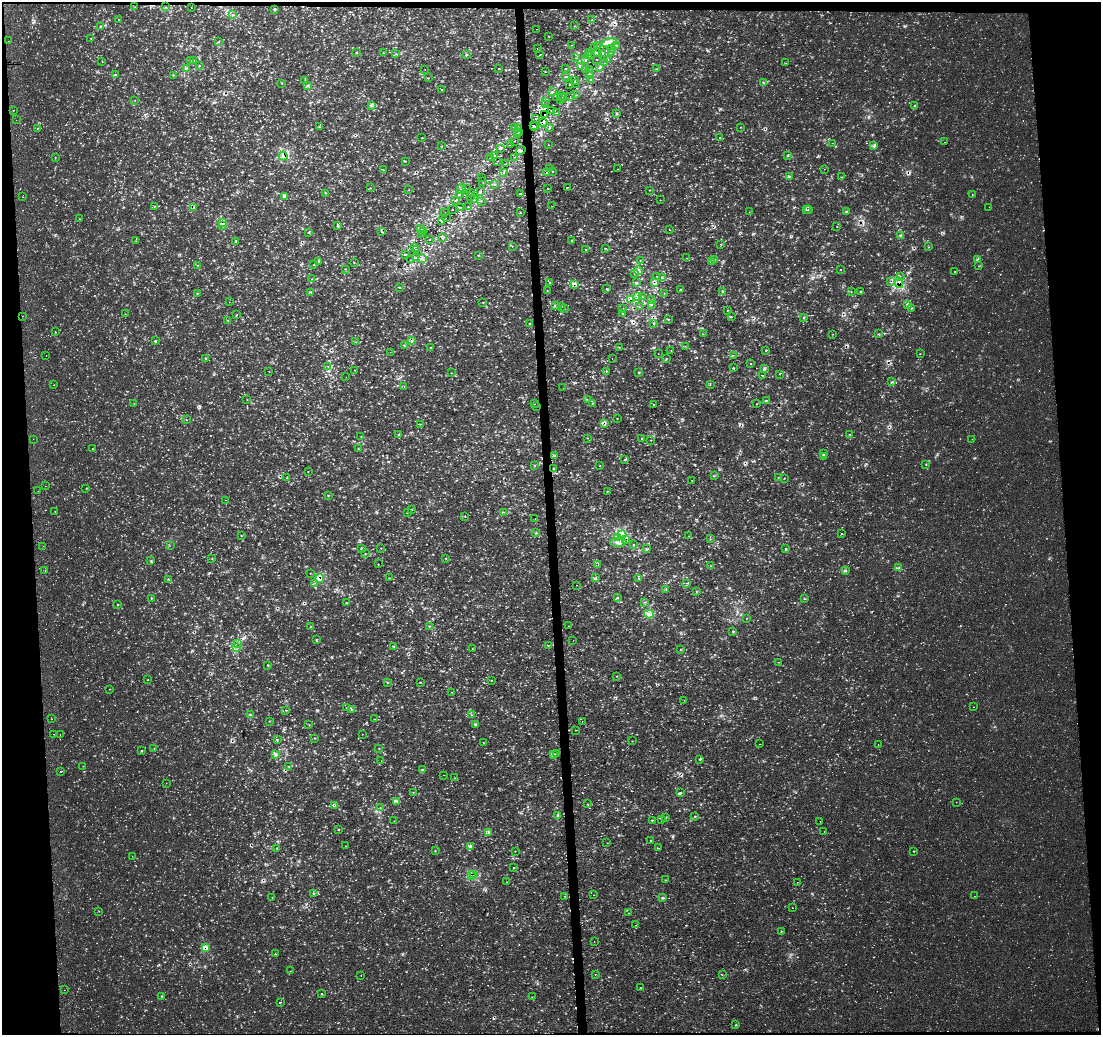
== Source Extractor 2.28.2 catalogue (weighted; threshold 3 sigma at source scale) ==
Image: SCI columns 1-4395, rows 1-4132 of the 4459 x 4133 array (HDU 1 of 3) = the unmasked area's bounding box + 8 px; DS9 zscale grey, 4 x 4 block average (1 PNG px = mean of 4 x 4 image px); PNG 1103 x 1037 px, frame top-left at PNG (2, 2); each listed source drawn as its Kron ellipse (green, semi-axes under 4 px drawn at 4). Shown black and unused: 8% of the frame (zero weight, under 2 of 3 exposures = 3% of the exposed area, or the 3 px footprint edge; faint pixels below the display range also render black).
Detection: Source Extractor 2.28.2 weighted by HDU 2 'WHT'. Background 0.00663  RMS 0.0043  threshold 0.0195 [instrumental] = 3 sigma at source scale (4.5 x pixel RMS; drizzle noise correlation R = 1.50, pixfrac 1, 0.0396/0.0396 arcsec/px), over >= 5 px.
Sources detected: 1232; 25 too faint to see at this stretch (4 x 4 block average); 60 cosmic-ray / hot-pixel residue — neither listed nor drawn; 19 coinciding with a brighter row at this scale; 12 inside a brighter listed object's ellipse — not listed separately; of the other 1116, all 500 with FLUX_AUTO >= 0.985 (the completeness limit of this list) listed and drawn (616 fainter detections not listed), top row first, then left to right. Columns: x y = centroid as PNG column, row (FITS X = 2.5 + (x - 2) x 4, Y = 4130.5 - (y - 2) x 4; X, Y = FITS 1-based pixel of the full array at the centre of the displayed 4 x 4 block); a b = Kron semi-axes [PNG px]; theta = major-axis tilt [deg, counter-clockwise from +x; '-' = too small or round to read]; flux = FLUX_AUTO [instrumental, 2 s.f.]
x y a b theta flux
135 7 2 2 - 1.1
166 7 2 2 - 1.7
191 8 2 2 - 1.1
275 9 2 2 - 7.8
233 15 2 2 - 2.2
119 20 2 2 - 1.1
592 20 2 2 - 4.7
100 26 2 2 - 4.3
574 26 2 2 - 1.6
536 29 2 2 - 1.2
549 36 2 2 - 1.6
91 39 2 2 - 1.5
9 41 2 2 - 1.1
218 42 2 2 - 1.3
609 43 8 4 14 14
571 45 2 2 - 1.2
597 46 2 2 - 1.2
616 46 2 2 - 0.99
595 47 2 2 - 1.3
537 49 2 2 - 2.9
612 49 2 2 - 1.2
590 52 2 2 - 1.3
597 52 2 2 - 0.99
611 52 3 2 - 2.3
356 53 2 2 - 8.4
384 53 2 2 - 1.5
602 53 2 2 - 16
395 54 2 2 - 1.2
466 54 2 2 - 15
540 55 2 2 - 1.5
589 55 2 2 - 1.6
576 58 2 2 - 1
586 59 3 2 - 1.7
194 60 2 2 - 1.1
597 60 3 2 - 0.99
607 60 3 2 - 3.1
102 61 2 2 - 1
191 61 2 2 - 0.99
605 62 2 2 - 1.4
786 63 2 2 - 1.5
199 66 2 2 - 3.5
580 66 3 2 - 3.4
186 68 2 2 - 22
566 68 2 2 - 1.1
599 68 4 2 - 3
425 69 2 2 - 1.1
498 69 2 2 - 1.4
585 69 2 2 - 2.4
656 69 2 2 - 2.6
589 70 2 2 - 1.1
545 72 2 2 - 1.5
115 75 2 2 - 1.1
173 75 2 2 - 2.3
589 75 3 2 - 2.3
565 76 2 2 - 1
429 78 2 2 - 1
575 80 2 2 - 1.3
591 80 3 2 - 1.1
304 81 2 2 - 1.3
282 83 2 2 - 1.5
575 83 2 2 - 2.5
763 83 2 2 - 2.1
569 84 2 2 - 2.9
308 85 2 2 - 4.6
442 89 2 2 - 1.3
552 92 4 2 - 3
561 95 2 2 - 1.1
575 95 2 2 - 1.1
562 97 2 2 - 2
571 97 3 2 - 2.3
557 98 2 2 - 1.3
560 99 2 2 - 2.3
135 100 2 2 - 1.1
546 101 2 2 - 1.5
545 105 2 2 - 1.9
371 106 3 2 - 2.1
915 106 2 2 - 5
13 110 2 2 - 1.9
551 110 2 2 - 1.1
556 113 3 2 - 2.3
616 113 2 2 - 6.8
545 115 2 2 - 14
536 119 2 2 - 4.5
16 120 2 2 - 1.2
543 123 2 2 - 1.7
533 125 2 2 - 64
319 127 2 2 - 1.7
515 127 2 2 - 1.5
535 127 2 2 - 1.7
550 127 3 2 - 2.2
740 127 2 2 - 1.8
38 128 2 2 - 1.4
518 129 3 2 - 1.8
519 132 2 2 - 1.1
518 134 2 2 - 1.5
422 137 2 2 - 1
720 138 2 2 - 6.6
514 141 2 2 - 1
944 142 2 2 - 1.9
832 143 2 2 - 1
510 145 2 2 - 1
548 145 2 2 - 3.8
441 146 2 2 - 1.6
874 146 2 2 - 6.8
501 149 2 2 - 1.3
521 150 5 3 - 6.5
788 155 2 2 - 4.2
283 156 4 3 - 5.4
495 156 2 2 - 2.5
55 157 2 2 - 1.2
515 157 2 2 - 1.1
490 158 3 2 - 1.8
405 161 2 2 - 1.6
498 161 2 2 - 1.1
506 164 2 2 - 1.4
549 168 2 2 - 2.1
618 169 2 2 - 1.9
824 169 2 2 - 1.4
383 170 2 2 - 0.99
552 171 2 2 - 1.1
504 172 2 2 - 1.1
547 172 2 2 - 3.4
789 176 3 2 - 1.8
482 177 2 2 - 2.3
842 177 2 2 - 1.4
483 181 2 2 - 1
495 184 3 2 - 1.5
567 187 2 2 - 1.2
370 188 2 2 - 1.5
461 189 5 3 - 6
466 189 3 2 - 2.4
548 189 2 2 - 3.7
409 190 2 2 - 1.5
650 190 2 2 - 1.3
480 191 3 2 - 2.3
470 192 2 2 - 4.8
325 193 2 2 - 1.2
520 194 2 2 - 2.2
460 195 2 2 - 2.2
972 195 2 2 - 1.3
285 196 2 2 - 12
470 196 2 2 - 1.8
23 197 2 2 - 1
456 200 3 2 - 2.4
474 200 3 2 - 2.4
660 200 2 2 - 1.2
481 201 2 2 - 1.1
154 206 2 2 - 1.9
551 206 2 2 - 2.7
193 207 3 2 - 2.4
461 207 2 2 - 1.5
468 207 2 2 - 1.1
989 207 2 2 - 1.8
806 209 2 2 - 1.3
808 209 2 2 - 1.3
452 210 2 2 - 22
847 211 3 2 - 2.5
749 212 2 2 - 1.1
445 213 2 2 - 1.6
520 213 2 2 - 1.3
446 218 2 2 - 1.2
79 219 2 2 - 1.3
442 221 2 2 - 4.1
223 223 2 2 - 120
222 226 2 2 - 1.6
338 226 3 2 - 3.1
837 227 2 2 - 1
421 228 3 2 - 2.2
669 230 2 2 - 1.3
309 232 2 2 - 3.8
381 232 3 2 - 1.5
424 232 3 2 - 3
422 234 2 2 - 1.8
901 236 3 2 - 7.3
442 238 2 2 - 1.1
429 240 2 2 - 1.3
572 240 2 2 - 4.7
136 241 2 2 - 1.4
236 241 2 2 - 3.3
721 244 2 2 - 1.9
512 246 2 2 - 1.2
928 247 2 2 - 2.1
414 248 2 2 - 1.3
605 248 2 2 - 1.3
417 249 2 2 - 1.1
586 249 2 2 - 1.8
406 254 2 2 - 2.1
478 255 2 2 - 2.2
416 257 3 2 - 3.1
687 258 2 2 - 1.2
422 259 2 2 - 1.6
978 259 2 2 - 2.8
411 260 3 2 - 2.3
714 260 2 2 - 1.2
319 261 2 2 - 1.6
640 261 2 2 - 1.6
711 261 2 2 - 5.3
354 262 2 2 - 1.5
197 265 2 2 - 1.3
314 265 2 2 - 2.4
979 266 2 2 - 3
345 269 2 2 - 1.1
840 270 2 2 - 1.1
638 271 5 2 - 5.7
954 271 2 2 - 1.6
634 273 3 2 - 1.7
656 276 2 2 - 1.1
900 276 2 2 - 1.3
662 277 2 2 - 3.2
312 279 2 2 - 1.2
550 282 2 2 - 4
891 282 2 2 - 1.3
636 283 2 2 - 9.1
655 283 4 2 - 5.1
899 283 5 3 - 13
574 284 2 2 - 11
399 288 2 2 - 1.1
607 289 3 2 - 2
681 289 2 2 - 3.6
547 291 2 2 - 1.1
723 291 2 2 - 3
860 291 2 2 - 4.5
311 292 3 2 - 4.8
851 292 2 2 - 1.3
197 293 2 2 - 1.5
664 293 2 2 - 1
637 296 3 2 - 2.4
642 297 2 2 - 1.1
631 299 2 2 - 91
651 300 2 2 - 2.7
229 302 2 2 - 1.6
483 302 2 2 - 1.4
555 305 2 2 - 8.8
651 305 2 2 - 1.6
908 305 2 2 - 16
561 306 2 2 - 1.6
639 307 2 2 - 1.4
564 308 2 2 - 5.4
911 308 2 2 - 1.7
623 309 2 2 - 1.6
727 310 2 2 - 1.7
622 313 2 2 - 1.4
125 314 2 2 - 1.2
236 315 2 2 - 2.9
22 316 2 2 - 1.4
731 317 3 2 - 1.7
803 318 2 2 - 2.2
669 319 2 2 - 2.3
228 320 2 2 - 1.3
530 323 2 2 - 1.1
653 324 2 2 - 2.3
55 332 2 2 - 2.5
703 334 2 2 - 1.2
833 334 2 2 - 1
878 334 2 2 - 2.6
412 340 3 2 - 3.5
155 341 2 2 - 4.7
356 342 2 2 - 1.2
405 346 2 2 - 2.2
685 346 2 2 - 0.99
619 347 3 2 - 1.5
431 348 2 2 - 1.2
671 350 2 2 - 1
766 350 2 2 - 3.6
390 352 2 2 - 21
658 354 2 2 - 2.7
920 354 2 2 - 1.4
733 355 2 2 - 1.3
46 356 2 2 - 3.5
205 358 2 2 - 4.1
612 358 2 2 - 2.6
666 358 2 2 - 1.4
751 364 2 2 - 3.1
328 366 2 2 - 1.3
733 368 2 2 - 1.3
765 369 3 2 - 3.1
355 370 2 2 - 1.1
269 371 2 2 - 1.1
606 371 2 2 - 1
451 373 2 2 - 1.1
639 373 2 2 - 2.2
779 374 2 2 - 1.1
762 375 2 2 - 1.2
346 377 2 2 - 1.1
892 382 3 2 - 2.1
710 384 3 2 - 1.2
54 385 2 2 - 1.1
404 386 2 2 - 1.7
563 388 2 2 - 1
247 399 2 2 - 1.1
588 400 2 2 - 1.5
766 400 2 2 - 2.1
592 403 2 2 - 1.3
134 404 2 2 - 1
534 404 2 2 - 1.6
653 404 2 2 - 1.5
756 404 2 2 - 1.3
536 407 2 2 - 1.2
617 418 2 2 - 1.4
186 420 2 2 - 1.1
604 423 4 2 - 4.8
420 424 2 2 - 1.6
399 434 2 2 - 4.6
849 434 3 2 - 1.4
361 436 2 2 - 1.4
587 438 2 2 - 1.5
641 438 2 2 - 1.6
33 439 2 2 - 1.4
972 439 2 2 - 1.2
651 440 2 2 - 2.3
358 448 2 2 - 1.1
92 449 2 2 - 1.2
823 454 3 2 - 2.1
554 456 2 2 - 2.5
823 456 4 2 - 3.2
625 459 3 2 - 2.4
926 464 2 2 - 1.1
535 465 2 2 - 3.6
599 466 2 2 - 1.3
554 468 2 2 - 5.5
308 472 2 2 - 1.1
714 476 2 2 - 1.1
287 478 2 2 - 6.4
779 478 2 2 - 11
784 478 2 2 - 2.3
692 481 2 2 - 1.1
46 486 2 2 - 1.9
86 488 2 2 - 1
38 491 2 2 - 1.2
607 492 2 2 - 1.6
329 495 2 2 - 1.4
225 500 2 2 - 1
412 510 2 2 - 1.5
55 512 2 2 - 2.7
503 512 2 2 - 1.8
407 513 2 2 - 3.8
465 516 2 2 - 1.9
535 519 2 2 - 14
536 533 2 2 - 4.1
841 533 2 2 - 2.4
622 534 4 2 - 4.4
241 536 2 2 - 1.3
688 536 2 2 - 1.2
618 538 4 2 - 5.3
710 539 2 2 - 1.3
626 540 3 2 - 7.6
618 543 8 3 0 8.2
634 545 2 2 - 1.5
43 546 2 2 - 1.7
170 546 2 2 - 1.1
362 548 2 2 - 1.9
381 548 2 2 - 1.3
646 549 2 2 - 3.5
785 549 2 2 - 5.5
365 554 2 2 - 2.2
212 558 2 2 - 1.1
446 558 2 2 - 1.2
151 561 2 2 - 3.7
378 564 2 2 - 1.1
598 564 3 2 - 2.6
711 566 2 2 - 2.3
899 568 2 2 - 13
45 571 2 2 - 1.2
846 571 2 2 - 1.3
310 573 2 2 - 4.4
390 578 2 2 - 1.2
595 578 2 2 - 1.5
639 578 2 2 - 1.5
169 579 2 2 - 3.3
320 579 4 3 - 12
315 583 2 2 - 1.2
686 583 2 2 - 1.3
576 585 2 2 - 1.1
666 589 2 2 - 5.8
696 592 2 2 - 2.5
618 597 3 2 - 2
151 598 2 2 - 1.9
804 599 2 2 - 3.1
645 602 2 2 - 4.1
347 603 2 2 - 2.3
118 605 2 2 - 3.3
649 614 5 2 - 8.1
746 618 2 2 - 1.1
429 626 2 2 - 1.9
569 626 2 2 - 1.7
311 627 2 2 - 4.9
733 631 2 2 - 3.4
316 640 2 2 - 12
573 640 2 2 - 1.7
238 643 2 2 - 1.7
548 645 2 2 - 1.4
393 646 2 2 - 1.6
237 647 2 2 - 1
472 649 2 2 - 2.2
680 650 2 2 - 1.9
779 662 2 2 - 1
268 665 2 2 - 6.2
617 676 2 2 - 0.99
148 680 2 2 - 1.9
491 680 2 2 - 2.4
420 682 2 2 - 1.7
388 683 2 2 - 1.1
109 689 2 2 - 0.99
452 692 2 2 - 1.2
684 700 2 2 - 1.1
973 707 2 2 - 1
346 708 2 2 - 1
286 710 2 2 - 2.8
351 710 2 2 - 1.1
250 714 2 2 - 1.8
472 715 2 2 - 1.8
52 719 2 2 - 2.3
374 719 2 2 - 1.1
269 721 2 2 - 1.4
582 722 2 2 - 2
475 724 3 2 - 5.7
309 725 2 2 - 1.1
576 730 2 2 - 1.1
54 734 2 2 - 1.5
362 734 2 2 - 1.1
60 735 2 2 - 3.7
315 738 2 2 - 3.6
278 739 2 2 - 1.1
632 741 2 2 - 1
483 742 2 2 - 1
759 744 2 2 - 1.2
878 744 2 2 - 1
154 748 2 2 - 1
379 748 2 2 - 1.1
141 751 2 2 - 1.5
556 753 2 2 - 1.6
275 754 2 2 - 39
553 755 3 2 - 1.9
700 759 2 2 - 6.8
381 761 2 2 - 2.5
83 766 2 2 - 1
289 766 2 2 - 1.4
422 769 2 2 - 1.9
61 772 2 2 - 5.4
443 775 2 2 - 3.3
455 778 2 2 - 2.2
166 783 2 2 - 11
413 792 2 2 - 1.3
680 793 3 2 - 3.6
396 801 4 2 - 3.4
956 802 2 2 - 0.99
588 804 2 2 - 1.9
334 806 2 2 - 3.8
380 808 2 2 - 1.2
557 816 3 2 - 1.4
695 816 2 2 - 3.1
665 818 2 2 - 1.3
662 819 2 2 - 1
652 820 2 2 - 2
394 821 2 2 - 1.5
820 822 2 2 - 2.4
339 829 2 2 - 4.7
488 832 3 2 - 5.1
824 832 2 2 - 1.6
651 840 2 2 - 1.7
607 843 2 2 - 0.99
346 846 2 2 - 1.1
470 846 2 2 - 17
277 848 2 2 - 1.1
659 848 2 2 - 1.6
435 851 2 2 - 1
515 851 2 2 - 1.1
913 851 2 2 - 1.7
132 856 2 2 - 1
514 868 2 2 - 1.8
473 875 3 2 - 8.1
471 876 4 2 - 6.7
665 880 2 2 - 1.7
507 882 2 2 - 1.1
797 882 2 2 - 1.1
314 894 2 2 - 2.8
594 895 2 2 - 7.1
565 896 2 2 - 2.9
974 896 2 2 - 1
272 897 2 2 - 1.2
662 897 3 2 - 2.6
792 908 2 2 - 1.4
99 911 2 2 - 1.1
628 913 2 2 - 1.7
635 925 2 2 - 4
781 931 2 2 - 1.3
594 942 2 2 - 1.5
205 948 2 2 - 30
275 954 2 2 - 1.2
290 971 2 2 - 1.1
595 974 2 2 - 2.8
361 975 2 2 - 2
722 975 2 2 - 1.1
640 988 2 2 - 1.6
65 990 2 2 - 1.1
321 993 2 2 - 1.1
162 996 2 2 - 6.1
532 997 2 2 - 1.2
280 1002 2 2 - 2.1
736 1025 2 2 - 1.3
Overlapping masked pixels (flux is a lower limit): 20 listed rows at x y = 545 105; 545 115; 283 156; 547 172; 193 207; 223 223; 638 271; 655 283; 899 283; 574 284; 631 299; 412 340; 328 366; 604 423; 626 540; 320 579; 553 755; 473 875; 471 876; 205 948
Diffuse or blended objects may show on this block-average render without a row.